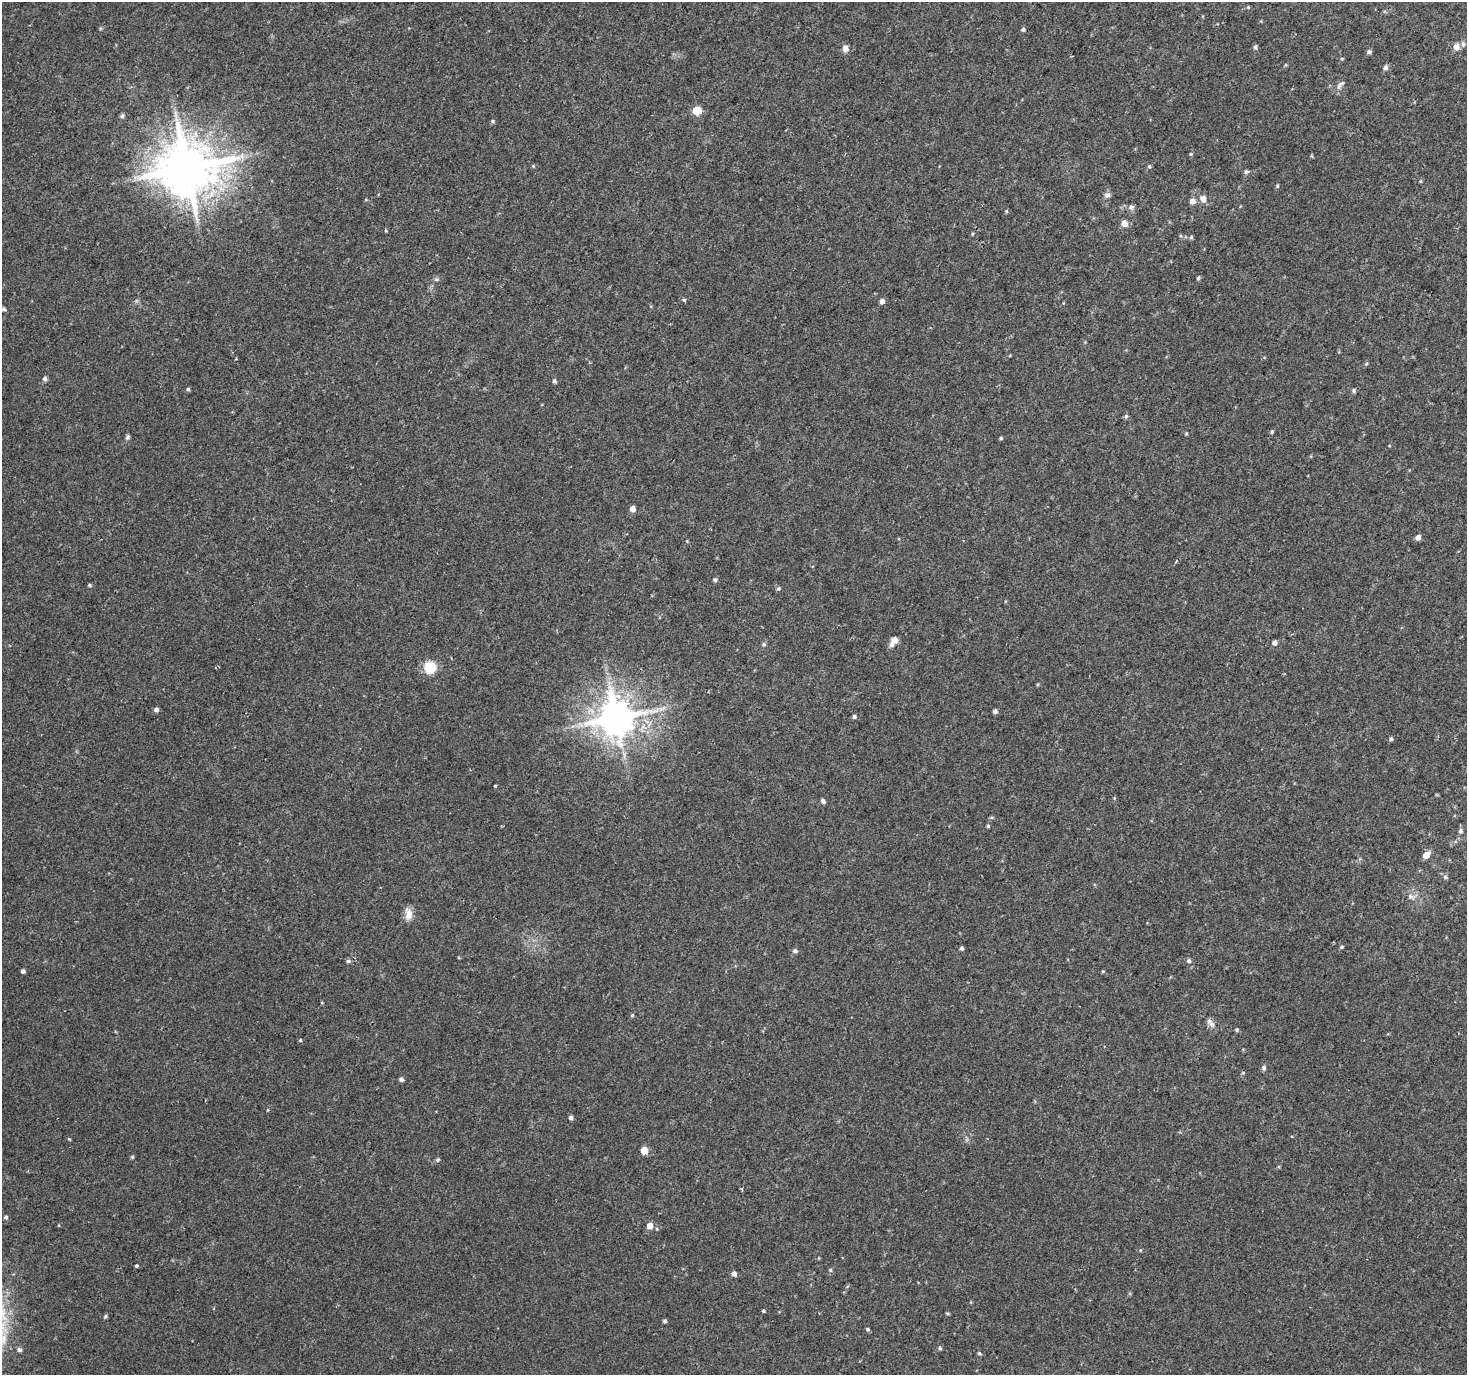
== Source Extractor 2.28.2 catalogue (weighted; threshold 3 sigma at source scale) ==
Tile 10 of 4 x 4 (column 2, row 3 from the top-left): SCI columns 1466-2930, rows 1564-2936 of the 5865 x 5939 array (HDU 1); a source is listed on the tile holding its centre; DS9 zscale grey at full resolution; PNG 1469 x 1377 px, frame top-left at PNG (2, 2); no overlay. Shown black and unused: <1% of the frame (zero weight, under 2 of 3 exposures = <1% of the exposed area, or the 3 px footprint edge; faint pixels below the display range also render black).
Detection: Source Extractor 2.28.2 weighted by HDU 2 'WHT'; one run over the whole footprint, this tile lists its part. Background 0.0226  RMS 0.0054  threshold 0.0244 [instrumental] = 3 sigma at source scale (4.5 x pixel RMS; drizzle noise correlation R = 1.50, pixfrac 1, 0.0396/0.0396 arcsec/px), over >= 5 px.
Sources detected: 97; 1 cosmic-ray / hot-pixel residue — not listed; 2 inside a brighter listed object's ellipse — not listed separately; the other 94 listed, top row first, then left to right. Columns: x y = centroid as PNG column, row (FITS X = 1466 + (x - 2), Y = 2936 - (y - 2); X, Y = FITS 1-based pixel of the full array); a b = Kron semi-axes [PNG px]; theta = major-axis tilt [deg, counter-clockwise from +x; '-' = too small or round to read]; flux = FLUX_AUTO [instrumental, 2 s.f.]
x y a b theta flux
1248 7 4 3 - 0.49
1023 29 5 5 - 0.94
1255 47 6 5 - 1.1
1456 47 9 8 - 2.8
845 48 8 7 - 2.8
1369 52 6 5 - 1.2
1385 67 7 6 - 1.5
1340 84 14 5 43 1.8
697 110 6 5 - 17
122 116 6 6 - 0.92
493 121 5 4 - 0.75
1191 154 4 3 - 0.47
533 166 4 4 - 0.54
1149 166 5 4 - 0.78
187 168 15 14 - 3100
1246 172 6 5 - 1
1277 186 5 4 - 0.67
1107 195 8 6 8 1.7
1203 199 10 9 - 3.1
1192 201 6 6 - 2.9
1131 207 8 7 - 1.7
1006 211 6 4 -89 0.58
1124 223 6 6 - 4.2
1191 237 5 4 - 0.79
1198 278 5 4 - 0.84
436 279 6 4 -42 0.85
684 300 4 3 - 1.3
882 301 5 5 - 1.9
4 309 5 5 - 0.98
1366 364 5 4 - 0.61
45 379 5 5 - 1.6
554 381 5 4 - 1.1
188 389 5 5 - 0.79
1353 391 6 5 - 0.89
1126 416 6 5 - 0.9
1272 432 6 4 71 0.69
1186 434 5 3 - 0.49
128 437 7 5 77 1.1
1001 438 4 4 - 0.67
633 509 6 5 - 2.8
1418 537 5 5 - 2.7
715 580 5 5 - 0.89
89 585 5 4 - 0.78
778 588 5 5 - 0.88
894 640 8 8 - 2.9
1274 643 5 5 - 1.9
764 644 6 5 - 0.8
430 667 11 11 - 12
156 710 5 5 - 1.6
995 711 5 5 - 1.4
854 716 5 5 - 1
616 718 10 10 - 1500
1391 739 5 4 - 1.1
495 786 3 3 - 0.66
823 801 6 4 -48 1.3
988 826 4 4 - 0.7
1460 831 6 6 - 1.1
1426 855 7 6 - 4.3
1445 877 5 5 - 0.98
1410 896 8 6 -3 1.8
408 914 16 9 -85 4.3
1342 947 5 4 - 0.67
961 948 5 4 - 1
795 951 6 5 - 1.4
348 961 6 5 - 0.99
1189 961 6 5 - 1.1
23 971 4 4 - 1.3
632 1015 5 4 - 0.62
1209 1021 10 7 -60 2.2
1237 1030 5 4 - 0.75
300 1040 4 4 - 0.55
1264 1067 6 5 - 1.3
1243 1073 5 3 - 0.51
401 1079 4 4 - 1.6
267 1110 4 3 - 0.42
571 1118 5 4 - 1.5
69 1139 4 4 - 0.44
644 1150 5 5 - 8.5
132 1157 5 4 - 0.66
438 1160 6 5 - 0.85
741 1189 4 2 - 0.85
6 1217 5 4 - 0.88
650 1226 6 5 - 4.6
136 1266 3 3 - 0.67
830 1270 5 4 - 0.74
734 1274 5 5 - 2.1
763 1311 4 3 - 0.67
947 1313 6 3 -19 0.54
105 1316 5 4 - 0.81
665 1321 5 4 - 0.98
867 1329 5 4 - 0.92
940 1348 5 4 - 0.79
19 1350 7 5 -33 1.2
979 1353 4 4 - 0.71